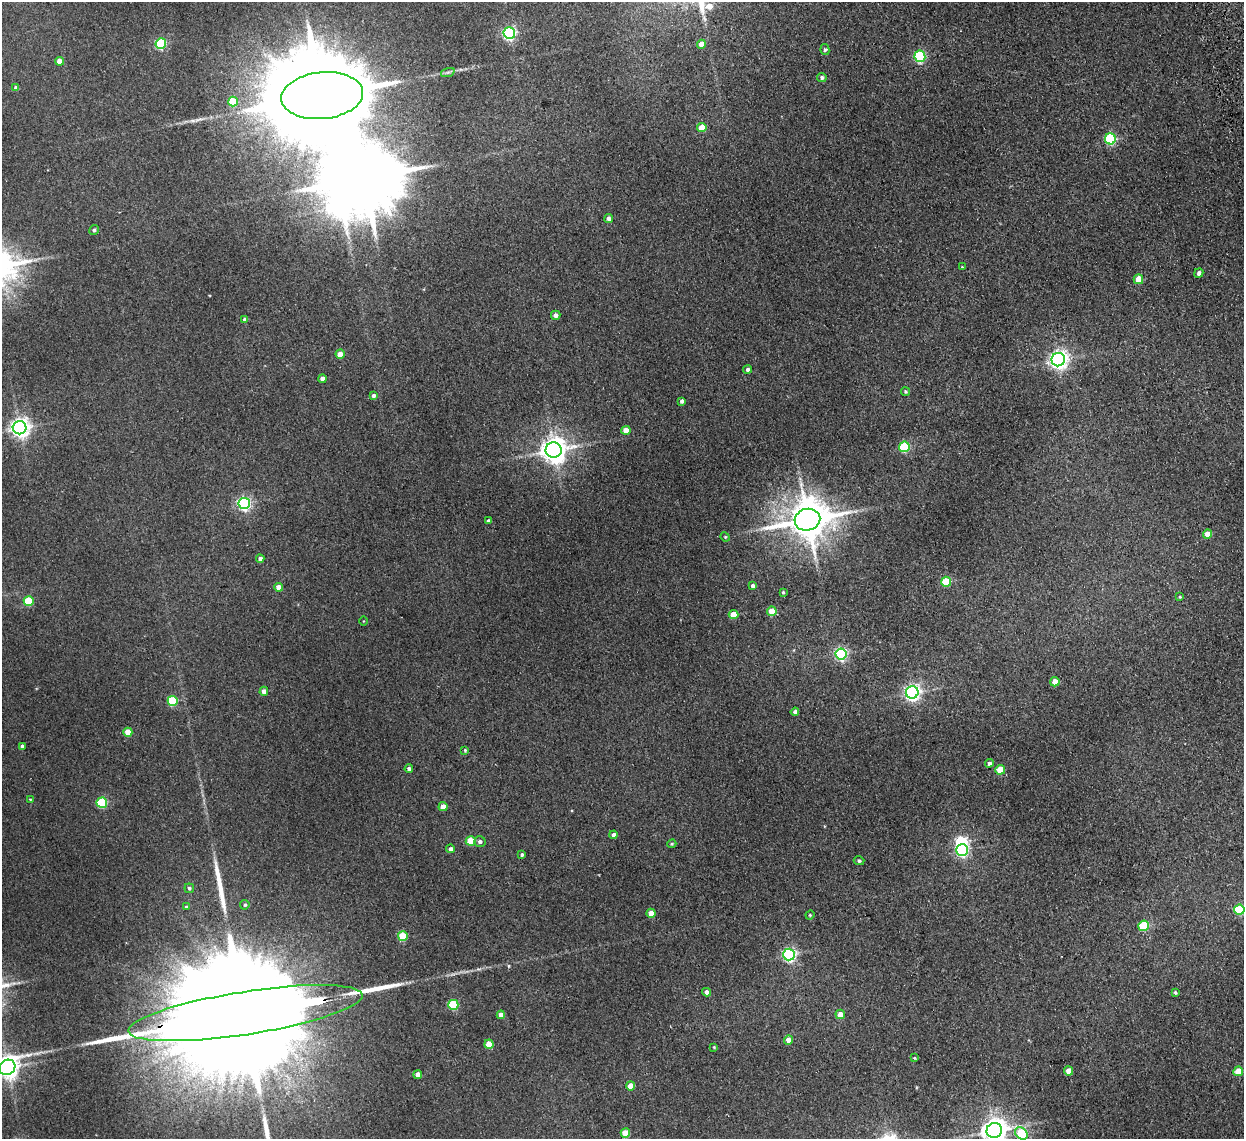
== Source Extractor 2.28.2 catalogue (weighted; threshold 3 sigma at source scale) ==
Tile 10 of 4 x 4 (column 2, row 3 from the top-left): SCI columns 1295-2536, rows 1291-2427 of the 5072 x 4970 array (HDU 1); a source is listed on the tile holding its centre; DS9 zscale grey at full resolution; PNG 1246 x 1141 px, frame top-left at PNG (2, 2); each listed source drawn as its Kron ellipse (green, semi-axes under 4 px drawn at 4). Shown black and unused: <1% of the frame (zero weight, under 2 of 3 exposures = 3% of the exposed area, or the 3 px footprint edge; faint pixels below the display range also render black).
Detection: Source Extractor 2.28.2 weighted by HDU 2 'WHT'; one run over the whole footprint, this tile lists its part. Background 0.0701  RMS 0.01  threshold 0.0462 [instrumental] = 3 sigma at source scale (4.5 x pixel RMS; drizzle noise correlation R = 1.50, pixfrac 1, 0.05/0.05 arcsec/px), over >= 5 px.
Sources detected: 101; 3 inside a brighter object's white glare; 2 long thin detections or spike segments (spike, bleed or trail) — neither listed nor drawn; the other 96 listed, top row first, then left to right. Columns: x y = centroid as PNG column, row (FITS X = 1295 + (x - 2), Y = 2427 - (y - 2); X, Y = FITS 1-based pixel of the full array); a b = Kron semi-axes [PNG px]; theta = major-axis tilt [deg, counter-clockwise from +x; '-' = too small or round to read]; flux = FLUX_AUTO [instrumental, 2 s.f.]
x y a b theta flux
509 33 6 6 - 200
161 44 5 5 - 93
701 44 4 4 - 11
825 50 5 4 - 1.5
920 56 5 5 - 110
59 61 4 4 - 9.8
448 72 7 4 18 2
822 77 5 4 - 2.4
16 88 4 4 - 4.1
322 96 41 23 6 39000
233 102 5 5 - 32
702 128 5 4 - 19
1110 139 5 5 - 96
609 218 4 4 - 3.8
94 230 5 4 - 2
962 267 3 3 - 0.72
1199 273 5 4 - 4.1
1138 279 5 4 - 21
556 315 4 4 - 4.5
245 319 4 4 - 3.9
340 354 4 4 - 13
1058 360 7 6 - 520
748 370 4 4 - 3.2
322 379 4 4 - 6.2
906 392 4 4 - 1.4
373 395 4 4 - 3.5
682 401 4 4 - 2.6
20 428 7 6 - 560
626 430 4 4 - 11
904 447 5 5 - 69
554 450 8 7 - 1200
244 503 6 5 - 190
807 520 13 11 14 3600
488 521 4 4 - 2.7
1208 534 4 4 - 13
725 537 5 4 - 1.2
260 559 4 3 - 3.3
946 582 5 5 - 43
752 586 4 3 - 2.7
279 587 4 4 - 9.8
783 592 3 3 - 1.4
1180 597 3 3 - 1.2
29 601 5 5 - 45
772 611 5 4 - 22
734 614 5 4 - 17
363 621 4 3 - 0.76
841 654 5 5 - 150
1055 682 5 4 - 15
264 691 4 4 - 5.9
912 692 6 6 - 350
173 701 5 5 - 58
795 712 4 4 - 3.7
128 732 4 4 - 19
22 746 4 3 - 2.3
465 750 4 3 - 1.1
989 763 4 4 - 3.5
409 769 4 4 - 2.7
1000 770 5 5 - 28
30 799 4 2 - 0.75
102 803 5 5 - 65
443 807 4 4 - 10
614 835 4 4 - 4
471 841 5 5 - 30
480 842 6 5 - 3
672 844 4 3 - 1.2
450 849 4 4 - 3.7
962 850 6 6 - 180
522 855 4 3 - 2
859 861 5 4 - 2.1
189 888 5 4 - 1.9
245 905 5 4 - 1.7
186 907 4 3 - 1.4
1239 910 5 5 - 53
651 913 4 4 - 15
810 915 4 4 - 1.1
1144 926 5 5 - 50
403 936 5 5 - 41
789 955 6 6 - 220
706 992 4 4 - 4.6
1175 992 4 3 - 1.6
453 1005 5 5 - 60
245 1013 118 21 9 130000
840 1014 5 4 - 11
501 1015 4 4 - 8.4
788 1040 5 4 - 8.5
489 1044 4 4 - 21
714 1047 3 3 - 0.94
914 1058 4 4 - 0.86
7 1067 8 7 - 820
1069 1071 4 4 - 10
1238 1071 5 5 - 21
418 1074 4 4 - 8.1
630 1086 4 4 - 12
994 1130 8 7 - 1100
625 1133 5 4 - 21
1021 1133 7 5 -48 53
Overlapping masked pixels (flux is a lower limit): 1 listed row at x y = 245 1013
Isophote crosses this tile's border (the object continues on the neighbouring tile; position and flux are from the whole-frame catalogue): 4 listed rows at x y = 1239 910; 7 1067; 994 1130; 1021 1133